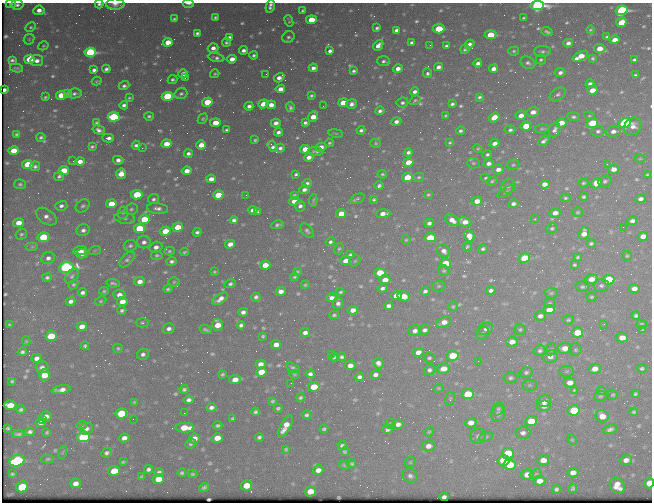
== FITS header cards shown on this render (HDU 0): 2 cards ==
NAXIS1  =                  650 / Width of table row in bytes
NAXIS2  =                  500 / Number of rows in table

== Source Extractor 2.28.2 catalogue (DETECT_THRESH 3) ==
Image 650 x 500 px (HDU 0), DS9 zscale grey, 1 PNG px = 1 image px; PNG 654 x 504 px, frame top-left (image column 1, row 500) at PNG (2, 3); each listed source drawn as its Kron ellipse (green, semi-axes under 4 px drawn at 4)
Background 427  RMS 2.1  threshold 6.2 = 3 sigma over >= 5 px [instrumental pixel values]
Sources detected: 656; of the 656, the 500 brightest by FLUX_AUTO listed and drawn (156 fainter detections omitted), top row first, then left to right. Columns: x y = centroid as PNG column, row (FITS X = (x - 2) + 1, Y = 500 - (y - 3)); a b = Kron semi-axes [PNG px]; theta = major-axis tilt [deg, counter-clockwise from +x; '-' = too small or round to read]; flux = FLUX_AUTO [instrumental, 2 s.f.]
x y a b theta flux
188 3 5 2 - 390
11 4 5 3 - 360
99 4 4 3 - 300
115 4 9 5 1 670
17 5 6 5 - 450
270 6 7 4 75 540
537 6 7 4 6 41000
39 10 5 4 - 1100
303 10 3 3 - 210
622 10 6 4 16 26000
215 17 3 3 - 240
524 18 4 3 - 250
174 19 3 3 - 200
311 20 5 4 - 3400
289 21 6 2 -68 180
621 22 5 4 - 3800
31 27 5 4 - 240
377 28 3 3 - 260
439 29 6 4 6 5100
396 30 4 3 - 430
590 30 4 3 - 180
547 32 6 3 -20 300
197 33 4 3 - 320
490 35 6 4 7 4100
229 37 4 3 - 400
288 37 6 5 - 350
607 37 4 3 - 280
29 39 6 4 44 190
615 40 5 4 - 1500
168 42 5 4 - 2600
226 42 4 4 - 270
412 42 4 3 - 330
568 43 5 4 - 740
469 44 5 3 - 550
378 45 6 4 48 860
430 45 3 2 - 270
43 46 5 4 - 180
446 46 4 3 - 330
213 48 5 4 - 840
465 49 5 3 - 270
600 49 6 4 -8 1800
243 50 4 3 - 620
330 51 4 3 - 470
514 51 5 4 - 210
542 51 8 5 1 370
90 52 5 4 - 20000
254 55 4 3 - 320
580 56 8 4 24 2600
216 58 8 4 -11 360
593 58 3 3 - 220
29 59 5 4 - 4200
232 59 5 4 - 1400
12 60 4 3 - 320
541 60 5 5 - 260
634 60 4 3 - 290
37 61 6 5 - 720
383 61 6 5 - 370
478 63 4 4 - 620
528 63 8 5 -26 420
438 67 4 4 - 700
17 68 6 3 -9 240
313 68 4 4 - 630
106 69 4 4 - 400
398 69 5 4 - 880
494 69 5 4 - 860
94 70 4 4 - 530
354 71 4 3 - 320
427 73 5 4 - 360
560 73 5 4 - 550
183 74 5 4 - 980
215 74 5 4 - 200
266 74 2 2 - 310
635 75 3 3 - 200
185 78 2 2 - 220
279 78 5 4 - 950
172 79 5 4 - 300
97 81 5 3 - 180
590 84 4 3 - 460
124 86 5 4 - 390
280 89 5 4 - 1100
4 90 3 3 - 260
592 90 5 4 - 1700
415 92 4 4 - 600
67 93 4 3 - 290
74 93 7 5 8 410
181 94 6 5 - 350
558 94 9 6 35 460
61 95 5 4 - 4600
311 95 4 3 - 260
167 96 5 4 - 13000
45 97 3 3 - 210
479 97 4 3 - 280
129 98 3 3 - 190
415 100 6 4 34 200
207 102 5 4 - 4800
343 103 5 4 - 3300
402 103 6 5 - 360
263 104 5 4 - 2000
352 104 5 4 - 670
452 104 4 3 - 330
124 105 4 4 - 450
271 105 5 4 - 1200
249 106 4 4 - 580
323 106 2 2 - 220
290 107 5 4 - 330
380 111 4 4 - 410
533 112 6 5 - 1100
521 115 5 4 - 1200
149 116 5 4 - 260
446 116 3 3 - 210
589 116 5 4 - 180
114 117 6 4 4 15000
313 117 5 4 - 2100
494 117 6 4 35 1900
573 117 6 4 -5 330
203 119 5 4 - 230
96 122 3 3 - 210
396 122 5 4 - 620
215 123 5 4 - 2400
276 123 5 4 - 740
305 123 4 3 - 350
561 123 5 4 - 2000
592 123 6 4 21 6200
625 123 6 5 - 24000
526 126 5 4 - 3900
633 126 9 8 - 1000
542 129 7 4 6 260
99 130 6 4 -15 540
227 130 4 3 - 290
361 130 4 3 - 430
510 130 5 4 - 340
555 130 7 5 69 550
461 131 4 3 - 330
598 131 6 5 - 400
613 131 7 5 10 720
278 132 4 4 - 500
336 133 7 3 -9 180
16 134 4 3 - 220
41 137 4 3 - 290
108 138 6 3 1 620
255 140 3 3 - 190
544 141 6 3 39 450
329 143 4 4 - 200
376 143 5 4 - 190
450 143 3 3 - 190
495 143 5 4 - 930
166 144 5 4 - 2200
136 145 4 3 - 360
201 145 5 4 - 1600
92 146 4 3 - 230
272 147 6 4 -57 450
321 147 5 4 - 920
142 148 2 2 - 930
280 148 4 4 - 380
478 148 4 4 - 180
305 149 5 4 - 1700
14 151 5 4 - 2400
316 151 7 3 -6 320
408 152 4 4 - 420
188 153 4 3 - 460
487 154 5 4 - 300
309 157 5 4 - 800
640 159 6 4 1 200
118 160 5 4 - 620
73 161 2 2 - 200
80 161 5 4 - 1100
408 162 5 4 - 2800
473 163 6 5 - 260
489 163 5 4 - 710
28 164 5 4 - 5100
607 164 3 2 - 430
513 165 6 5 - 230
35 166 5 5 - 360
498 169 5 5 - 870
614 169 5 4 - 1100
64 171 5 4 - 3600
187 171 5 4 - 1300
121 174 5 5 - 1500
296 174 4 3 - 260
382 174 5 4 - 220
647 175 4 3 - 200
59 176 5 4 - 340
419 177 5 4 - 210
407 178 5 4 - 6300
486 178 4 3 - 230
211 179 5 4 - 1100
492 181 5 4 - 230
605 181 7 5 17 340
307 183 5 4 - 330
583 183 5 4 - 220
596 183 5 5 - 2700
20 184 6 5 - 290
544 184 5 4 - 1000
379 186 4 3 - 320
508 186 7 7 - 390
304 190 5 4 - 570
506 192 9 4 33 280
137 195 5 4 - 5900
218 195 5 4 - 4000
246 195 3 2 - 200
294 195 4 3 - 210
428 195 3 3 - 180
584 197 4 3 - 260
565 198 5 4 - 220
153 199 6 5 - 370
357 199 7 4 21 230
374 199 3 3 - 200
641 199 5 4 - 590
313 200 6 3 84 240
294 201 5 4 - 1400
477 201 5 4 - 1400
111 204 5 4 - 2600
513 204 5 4 - 470
61 206 6 5 - 470
83 206 8 6 35 370
300 206 6 5 - 530
131 209 7 5 19 320
158 209 10 5 -6 670
253 210 5 4 - 620
258 211 4 3 - 250
578 212 5 4 - 190
123 213 6 5 - 210
555 213 6 4 14 1000
341 214 5 4 - 2200
383 214 7 4 4 1000
46 217 11 7 -35 850
125 218 10 5 -8 420
144 219 5 4 - 4400
535 219 3 3 - 220
234 220 4 4 - 420
452 220 7 5 -33 1100
632 221 5 4 - 620
465 222 7 5 -16 1400
18 223 5 4 - 1700
429 223 5 4 - 550
277 225 6 3 11 340
178 227 5 4 - 3000
623 227 2 2 - 410
139 228 5 4 - 6600
552 228 6 5 - 240
83 230 6 6 - 540
165 231 5 4 - 3600
307 231 8 5 -47 360
197 232 4 3 - 340
584 233 6 5 - 1300
21 234 6 5 - 280
469 236 6 5 - 1300
643 236 5 4 - 1300
43 237 5 5 - 6600
430 238 6 4 11 4100
406 240 5 4 - 200
144 242 7 6 - 590
330 242 4 4 - 310
591 243 5 4 - 280
230 244 5 4 - 1200
130 246 6 5 - 360
32 247 6 4 0 200
156 247 6 5 - 790
467 247 4 3 - 210
339 249 6 4 61 230
483 249 5 4 - 320
95 250 6 4 19 180
80 251 7 4 9 880
169 251 5 4 - 230
444 251 7 6 - 720
184 252 4 3 - 220
82 254 6 4 16 810
157 255 6 4 9 250
350 255 4 3 - 240
627 256 5 4 - 200
577 257 4 3 - 190
48 258 7 6 - 590
524 258 5 4 - 6500
127 259 9 5 47 390
172 261 5 4 - 390
346 261 5 4 - 1500
355 261 6 5 - 210
446 263 5 4 - 4400
265 265 5 4 - 2000
574 265 3 3 - 240
66 268 7 5 8 34000
444 271 6 5 - 230
214 272 3 3 - 180
297 272 4 3 - 190
380 273 5 4 - 4300
72 276 8 5 50 370
47 277 5 4 - 310
294 277 4 4 - 220
591 279 6 5 - 1500
385 280 5 4 - 1700
608 280 6 5 - 11000
140 282 5 4 - 980
174 282 5 4 - 200
113 283 7 3 -7 260
73 284 5 4 - 250
230 284 6 4 14 330
305 285 4 3 - 190
439 286 6 5 - 210
601 286 7 6 - 390
582 287 6 5 - 300
383 288 5 4 - 460
168 289 4 3 - 270
634 289 5 4 - 950
491 290 4 4 - 470
104 291 4 3 - 200
281 291 5 4 - 940
425 291 5 4 - 420
83 292 4 3 - 470
340 292 5 3 - 220
551 293 6 5 - 250
119 295 6 5 - 950
396 296 5 4 - 2200
404 296 6 5 - 1900
256 297 4 4 - 410
592 297 5 4 - 240
332 298 5 4 - 750
220 299 9 4 34 920
71 301 5 4 - 590
101 301 6 4 28 220
122 301 5 4 - 1600
338 303 5 5 - 500
550 303 5 4 - 190
388 306 5 4 - 530
453 306 5 4 - 200
122 310 4 3 - 310
353 310 5 4 - 1000
549 310 5 4 - 2200
243 312 5 4 - 590
334 315 5 3 - 240
540 316 5 4 - 660
636 316 4 3 - 300
568 320 5 4 - 260
444 322 8 5 25 1300
142 323 6 4 -2 240
604 324 2 2 - 510
641 324 5 4 - 210
10 325 3 3 - 210
217 325 6 5 - 2200
241 325 4 4 - 400
82 326 5 4 - 1300
169 329 6 5 - 600
486 329 7 6 - 570
520 329 6 5 - 230
206 330 6 3 -21 290
425 330 5 5 - 480
643 330 4 3 - 180
415 331 7 5 13 750
305 332 5 4 - 690
577 332 6 5 - 4200
482 333 7 6 - 300
51 336 5 5 - 5200
263 336 4 3 - 200
622 338 6 4 -2 1700
26 341 5 4 - 180
512 342 6 5 - 1300
276 345 5 4 - 1200
85 346 4 4 - 280
118 348 5 4 - 210
565 348 7 5 10 1500
551 349 6 5 - 220
575 350 6 6 - 280
540 351 6 5 - 360
22 352 5 4 - 340
418 352 5 4 - 1400
143 354 6 5 - 490
331 354 2 2 - 380
453 356 6 5 - 6100
334 357 4 3 - 280
342 357 4 3 - 310
550 357 7 6 - 780
36 358 5 4 - 720
429 358 5 5 - 270
478 361 2 2 - 390
378 363 6 5 - 700
260 364 5 4 - 860
350 366 5 4 - 1000
42 367 6 6 - 570
293 368 7 4 -27 370
642 368 5 4 - 270
443 369 6 5 - 1600
595 369 6 5 - 1200
429 370 6 5 - 410
567 371 7 5 0 280
261 372 5 4 - 3100
526 372 6 5 - 330
223 374 4 3 - 210
294 374 5 4 - 180
310 374 4 4 - 460
44 375 6 5 - 2800
375 375 5 4 - 590
359 377 5 4 - 470
511 378 7 5 7 340
235 379 6 4 11 1500
12 381 4 3 - 200
570 382 6 5 - 1300
291 383 2 2 - 190
529 385 7 5 0 260
314 387 5 4 - 3200
438 388 5 4 - 180
184 389 4 3 - 310
61 390 9 4 9 840
574 390 4 4 - 290
602 391 5 4 - 180
468 394 6 5 - 5400
635 394 4 3 - 210
613 395 5 5 - 200
600 396 6 5 - 240
301 397 4 3 - 260
450 399 7 5 76 210
189 400 5 4 - 550
272 401 4 3 - 200
544 401 7 6 - 1500
134 402 4 3 - 170
10 405 6 4 -1 2900
544 406 7 5 6 1000
211 407 5 4 - 530
278 408 4 3 - 240
498 409 7 5 54 300
21 410 4 3 - 290
574 410 6 5 - 8200
255 412 4 3 - 300
634 412 4 3 - 230
184 413 2 2 - 180
121 414 6 5 - 7300
498 414 8 7 - 470
307 415 4 4 - 310
46 416 6 5 - 980
602 416 6 6 - 1900
233 418 4 3 - 220
42 419 3 2 - 330
133 419 2 2 - 250
531 421 6 5 - 3400
41 423 5 4 - 810
471 423 5 5 - 1300
391 424 5 5 - 190
398 424 5 4 - 740
81 425 5 4 - 180
218 425 5 3 - 280
285 426 12 5 61 1700
8 428 4 3 - 200
185 428 9 5 -1 3100
86 429 7 5 29 540
324 429 4 3 - 240
388 429 5 4 - 420
610 429 7 4 20 450
30 432 5 4 - 380
47 432 4 3 - 190
429 432 5 4 - 190
523 433 7 6 - 560
18 434 6 3 0 310
478 436 8 7 - 470
83 437 6 5 - 16000
259 437 4 4 - 300
486 437 7 4 22 230
124 438 5 4 - 810
217 438 5 5 - 1900
194 439 5 5 - 1100
572 440 5 4 - 180
191 444 6 4 22 330
342 445 4 3 - 320
428 446 6 5 - 940
286 449 4 3 - 190
63 452 6 4 72 210
345 452 4 4 - 220
106 453 5 4 - 410
508 453 6 5 - 4300
48 459 6 4 0 240
543 460 6 5 - 1500
626 460 6 5 - 860
17 461 8 5 17 19000
503 461 6 5 - 5200
123 462 4 3 - 190
410 462 6 4 43 180
352 464 4 4 - 210
344 465 5 3 - 190
509 465 6 5 - 4200
148 469 4 4 - 400
318 470 5 4 - 850
114 471 6 5 - 3500
159 472 4 4 - 410
182 473 4 3 - 280
573 473 5 4 - 1000
12 474 4 3 - 200
192 474 5 3 - 210
527 474 6 5 - 1400
536 474 6 5 - 220
410 476 8 6 -24 460
142 477 4 3 - 240
158 479 6 5 - 2400
539 481 6 5 - 1200
75 483 5 4 - 980
649 483 5 4 - 1900
246 485 5 5 - 2300
617 486 8 7 - 1600
22 487 6 5 - 5100
204 487 5 3 - 330
573 488 5 4 - 270
556 489 4 4 - 320
310 491 5 5 - 2000
444 497 4 3 - 360
At the frame edge (FLAGS 8, measured only in part): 8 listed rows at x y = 188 3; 11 4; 99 4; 115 4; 17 5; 270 6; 537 6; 649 483
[156 fainter detections neither listed nor drawn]